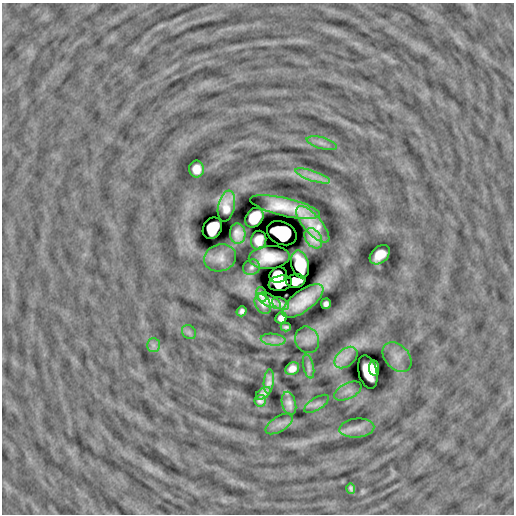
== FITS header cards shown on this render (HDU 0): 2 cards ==
NAXIS1  =                  512
NAXIS2  =                  512

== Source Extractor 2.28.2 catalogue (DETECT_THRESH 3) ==
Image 512 x 512 px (HDU 0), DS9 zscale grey, 1 PNG px = 1 image px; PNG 516 x 516 px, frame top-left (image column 1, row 512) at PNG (2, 3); each listed source drawn as its Kron ellipse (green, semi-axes under 4 px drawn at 4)
Background -1.83e-04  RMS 0.0089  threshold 0.0268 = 3 sigma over >= 5 px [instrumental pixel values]
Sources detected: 48; all 48 listed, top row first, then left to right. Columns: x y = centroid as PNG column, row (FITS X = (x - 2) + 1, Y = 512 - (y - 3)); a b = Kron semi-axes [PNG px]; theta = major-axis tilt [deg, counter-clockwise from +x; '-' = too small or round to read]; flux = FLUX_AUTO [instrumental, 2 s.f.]
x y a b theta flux
322 143 15 5 -16 2.7
197 169 8 7 - 6.2
312 176 18 5 -18 4.5
226 206 16 8 77 6
285 207 35 9 -13 14
254 218 10 8 53 22
313 224 23 9 -49 12
212 228 11 9 59 19
282 233 15 11 -25 26
238 234 10 8 -86 4.6
313 238 11 7 -55 5.3
259 240 9 7 78 6
380 255 11 8 41 9
269 257 20 11 4 8.3
220 258 16 13 18 5.6
300 264 14 8 -76 20
252 267 9 7 29 1.9
278 275 9 7 31 6.5
296 281 10 7 6 4.7
280 283 11 7 11 15
262 295 8 5 -76 2.2
269 301 13 6 -28 4.1
303 301 24 10 37 14
263 304 10 7 -62 3.5
281 304 9 5 -27 2.4
326 304 5 5 - 2
242 311 5 4 - 1.8
281 318 6 5 - 4
286 327 5 3 - 1.2
189 332 7 6 - 1.5
273 340 12 6 -5 3.1
307 340 13 11 -68 3.9
153 345 7 6 - 1.9
397 357 17 12 -48 4.9
346 358 13 8 40 4.5
309 366 12 5 -77 1.8
374 368 8 5 -83 3.7
292 369 7 6 - 4.5
368 372 17 9 -75 8.6
269 381 12 5 84 3.2
348 391 15 7 26 2.7
263 393 8 5 36 2.7
260 401 6 5 - 2.1
289 404 12 7 -75 3.4
317 404 14 6 32 2.2
279 424 15 7 32 3.4
357 428 17 9 5 4.5
351 488 5 3 - 1.2